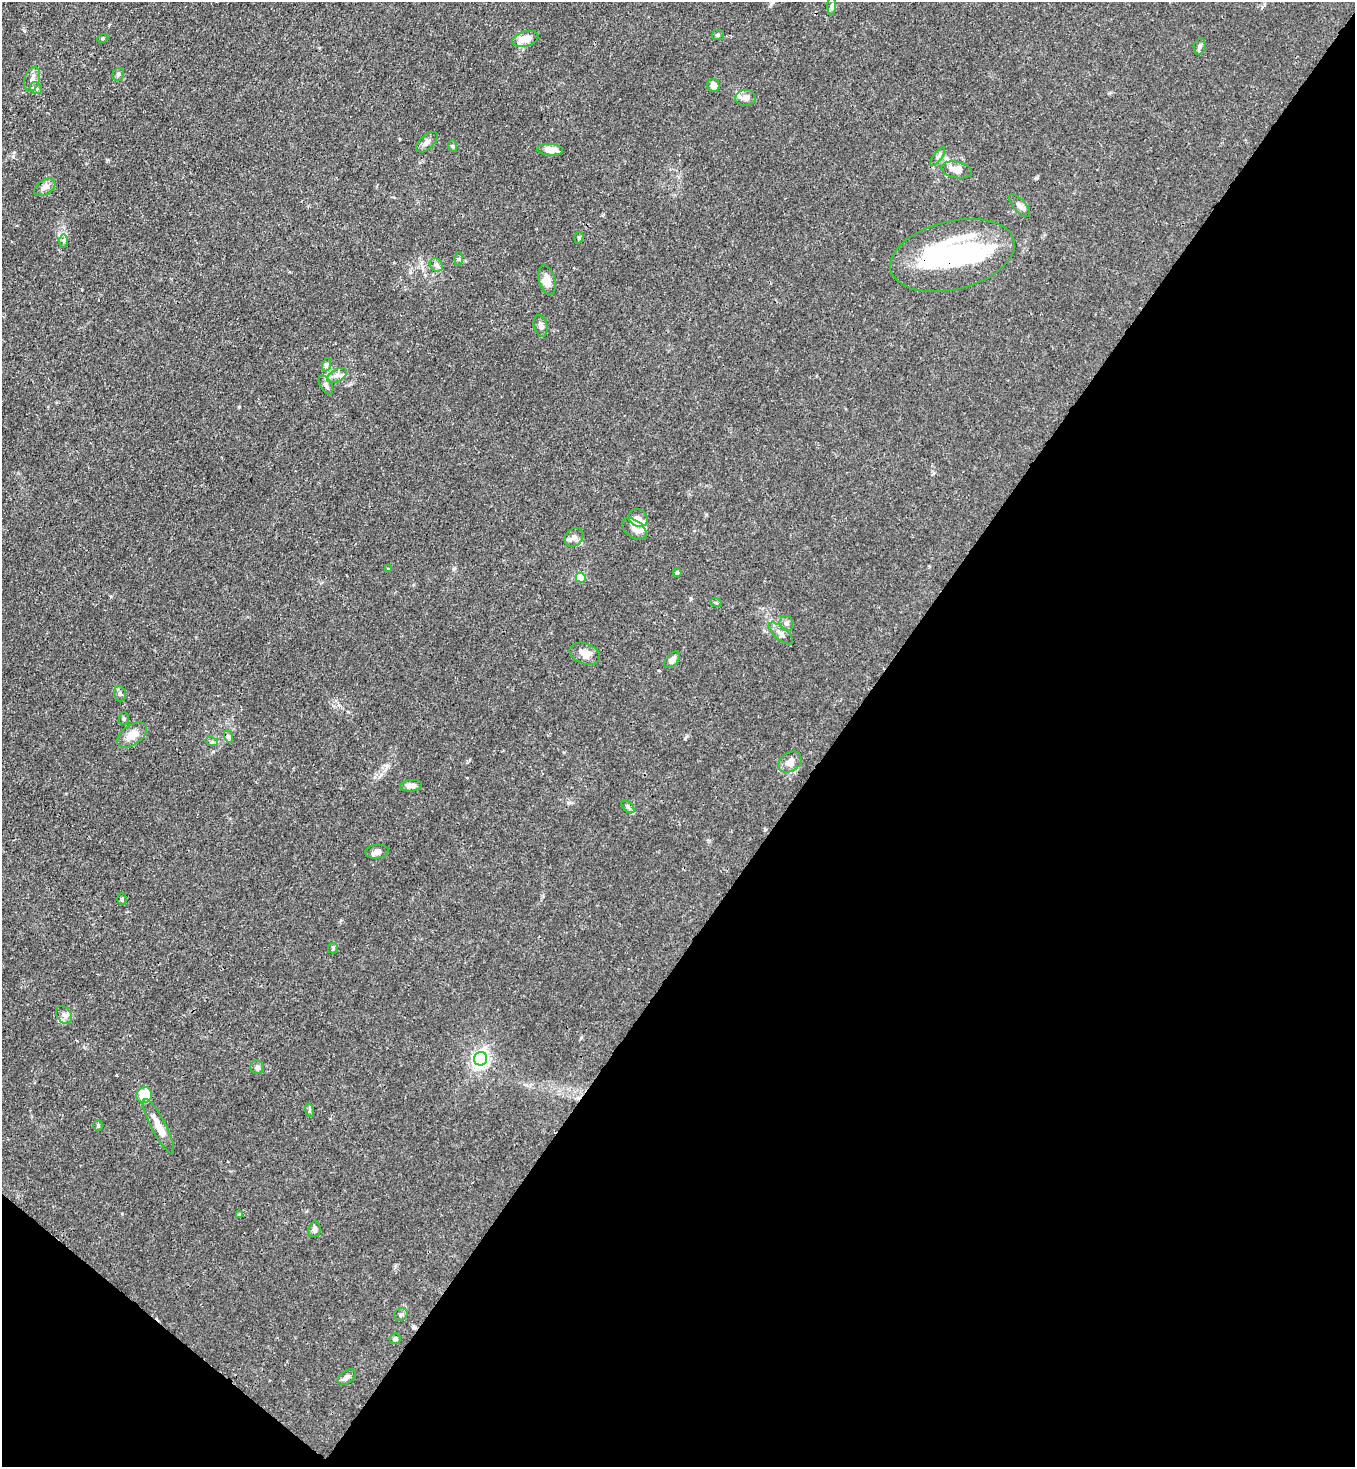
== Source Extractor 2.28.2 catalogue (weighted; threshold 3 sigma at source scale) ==
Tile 15 of 4 x 4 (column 3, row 4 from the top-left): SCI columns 3070-4422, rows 60-1524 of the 6000 x 5977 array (HDU 1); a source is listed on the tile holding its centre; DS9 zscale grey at full resolution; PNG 1357 x 1469 px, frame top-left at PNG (2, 2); each listed source drawn as its Kron ellipse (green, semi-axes under 4 px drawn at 4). Shown black and unused: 40% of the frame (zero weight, under 3 of 4 exposures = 7% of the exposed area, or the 3 px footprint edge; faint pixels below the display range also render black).
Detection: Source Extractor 2.28.2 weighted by HDU 2 'WHT'; one run over the whole footprint, this tile lists its part. Background 0.0193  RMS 0.0026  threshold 0.0116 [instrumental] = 3 sigma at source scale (4.5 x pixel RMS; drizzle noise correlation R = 1.50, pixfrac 1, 0.05/0.05 arcsec/px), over >= 5 px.
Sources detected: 68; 4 inside a brighter object's white glare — neither listed nor drawn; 3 inside a brighter listed object's ellipse — not listed separately; the other 61 listed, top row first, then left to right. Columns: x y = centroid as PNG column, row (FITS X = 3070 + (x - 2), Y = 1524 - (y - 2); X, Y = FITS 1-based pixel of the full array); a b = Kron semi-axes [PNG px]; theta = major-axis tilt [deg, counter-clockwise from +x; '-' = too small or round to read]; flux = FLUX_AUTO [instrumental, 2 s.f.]
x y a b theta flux
832 6 9 4 89 0.53
718 35 6 5 - 0.42
103 38 5 3 - 0.26
525 39 13 7 16 3.6
1200 46 8 6 80 0.67
118 74 6 5 - 0.54
32 79 12 7 72 1.5
713 85 7 6 - 2
36 88 6 5 - 0.53
746 98 10 8 0 1.5
427 142 13 6 42 1.1
452 146 6 4 -71 0.3
550 150 13 5 -3 2.3
938 157 11 3 55 0.49
957 170 15 8 -12 2.7
45 187 11 7 32 1.3
1019 205 14 6 -49 1
579 238 6 4 71 0.34
63 241 6 4 90 0.51
952 255 63 34 14 35
459 259 6 4 89 0.42
436 265 7 6 - 0.74
547 280 15 8 -74 2.2
541 326 11 6 -74 0.97
326 365 7 4 71 0.45
337 375 10 6 29 1.1
326 385 10 6 -59 0.89
638 518 10 8 -34 1.6
634 529 14 8 -38 1.8
574 537 10 8 43 1.2
388 569 4 3 - 0.19
677 573 4 4 - 0.37
581 578 5 5 - 6.1
716 603 6 3 -18 0.31
786 624 7 6 - 0.79
781 633 15 6 -41 1.3
585 654 15 10 -21 2.6
672 660 10 5 48 1.2
120 694 8 5 -74 0.64
124 719 6 5 - 0.41
132 735 17 9 35 3.1
228 736 6 4 -72 0.5
212 742 6 4 -17 0.41
790 762 12 9 35 2.2
411 786 11 5 6 1.3
628 807 7 4 -46 0.57
377 852 12 7 4 1.1
122 899 6 5 - 0.38
333 948 5 5 - 0.32
64 1015 10 7 -57 0.99
481 1059 7 6 - 64
257 1067 7 6 - 0.82
144 1095 8 7 - 6.9
309 1110 6 4 -73 0.37
98 1126 5 4 - 0.32
159 1126 30 7 -62 3.8
239 1215 3 3 - 0.25
315 1229 8 6 82 0.92
401 1315 7 6 - 0.55
395 1339 5 5 - 0.77
347 1377 10 6 37 0.83
Overlapping masked pixels (flux is a lower limit): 1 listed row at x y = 952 255
Unlisted compact peaks at least as high as the median listed source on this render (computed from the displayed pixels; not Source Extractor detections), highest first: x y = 1036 178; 13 156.